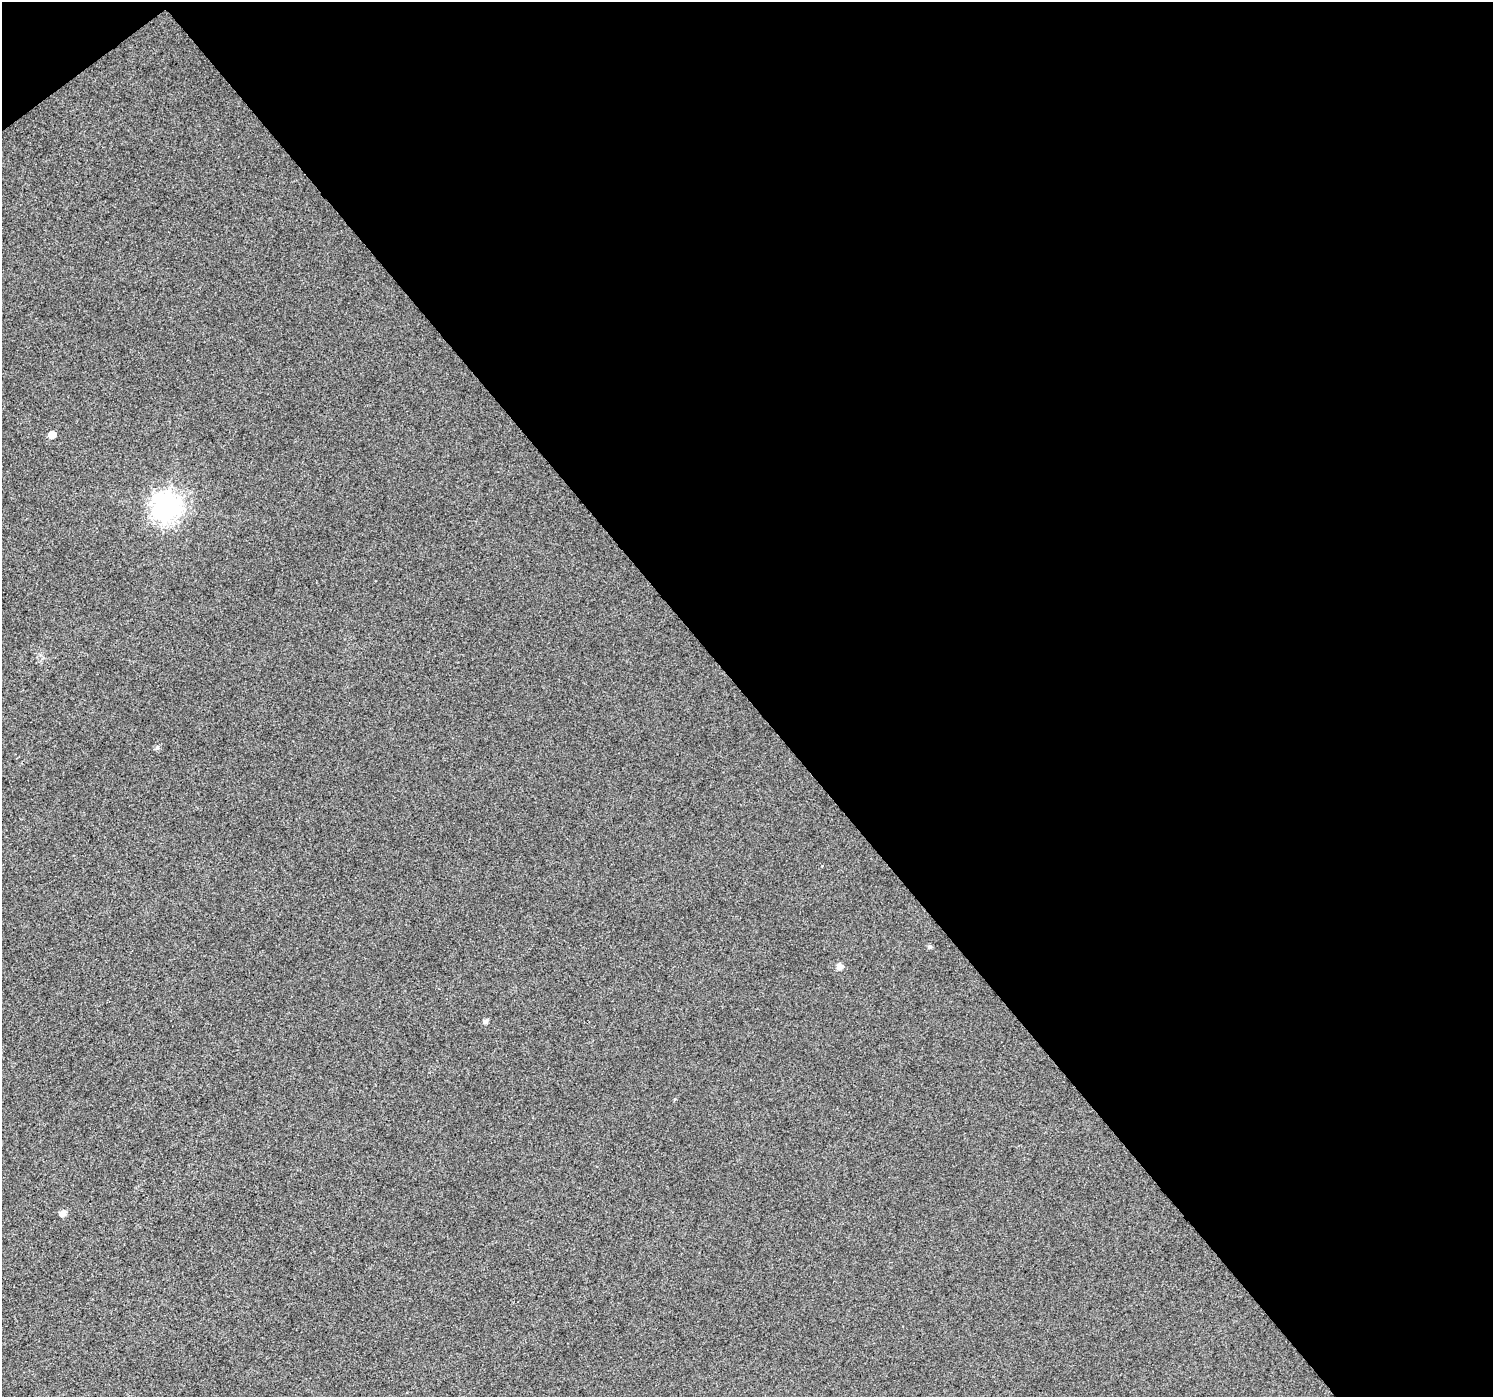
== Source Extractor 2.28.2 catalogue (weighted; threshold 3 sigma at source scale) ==
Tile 2 of 2 x 2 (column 2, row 1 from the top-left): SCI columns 1493-2983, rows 1490-2884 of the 2983 x 2960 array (HDU 1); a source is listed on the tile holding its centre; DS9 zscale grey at full resolution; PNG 1495 x 1399 px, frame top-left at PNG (2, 2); no overlay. Shown black and unused: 50% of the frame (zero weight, under 3 of 4 exposures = <1% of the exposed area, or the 3 px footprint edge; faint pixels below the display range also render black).
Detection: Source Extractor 2.28.2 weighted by HDU 2 'WHT'; one run over the whole footprint, this tile lists its part. Background 0.0201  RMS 0.011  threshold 0.0505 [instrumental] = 3 sigma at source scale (4.5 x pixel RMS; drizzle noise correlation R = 1.50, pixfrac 1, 0.0396/0.0396 arcsec/px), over >= 5 px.
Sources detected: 7; all 7 listed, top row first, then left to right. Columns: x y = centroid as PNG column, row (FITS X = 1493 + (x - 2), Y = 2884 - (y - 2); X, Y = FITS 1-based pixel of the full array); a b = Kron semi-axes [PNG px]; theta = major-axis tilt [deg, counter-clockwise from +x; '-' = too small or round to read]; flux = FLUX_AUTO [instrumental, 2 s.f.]
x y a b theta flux
52 435 6 5 - 10
167 506 10 9 - 1000
157 748 6 5 - 2.5
930 947 5 5 - 2.4
839 966 6 6 - 6.1
486 1021 6 5 - 3.3
63 1213 6 6 - 6.3